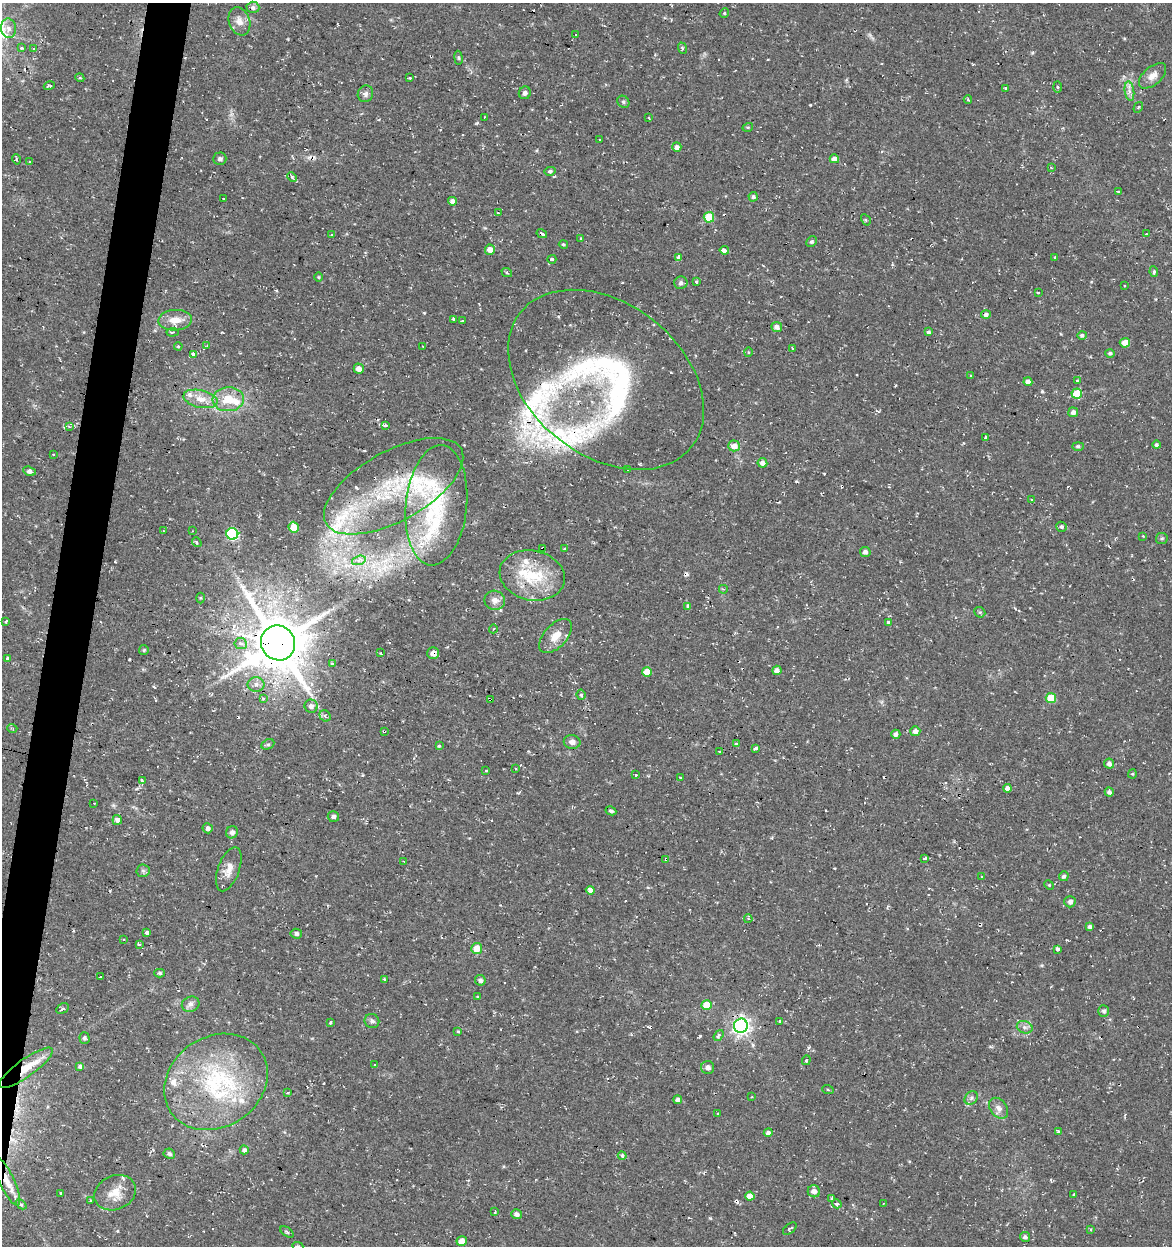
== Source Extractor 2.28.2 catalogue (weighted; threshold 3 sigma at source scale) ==
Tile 7 of 4 x 4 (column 3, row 2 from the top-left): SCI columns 2623-3792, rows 2491-3734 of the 5185 x 4991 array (HDU 1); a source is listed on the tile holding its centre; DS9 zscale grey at full resolution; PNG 1174 x 1248 px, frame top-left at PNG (2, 3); each listed source drawn as its Kron ellipse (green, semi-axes under 4 px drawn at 4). Shown black and unused: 3% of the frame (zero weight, under 2 of 3 exposures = <1% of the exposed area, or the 3 px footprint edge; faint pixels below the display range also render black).
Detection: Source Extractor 2.28.2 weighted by HDU 2 'WHT'; one run over the whole footprint, this tile lists its part. Background 0.0282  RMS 0.0038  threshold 0.0172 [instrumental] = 3 sigma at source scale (4.5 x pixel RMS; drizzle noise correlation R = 1.50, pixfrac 1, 0.0396/0.0396 arcsec/px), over >= 5 px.
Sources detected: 277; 1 too faint to see at this stretch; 1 inside a brighter object's white glare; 29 cosmic-ray / hot-pixel residue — neither listed nor drawn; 15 inside a brighter listed object's ellipse — not listed separately; the other 231 listed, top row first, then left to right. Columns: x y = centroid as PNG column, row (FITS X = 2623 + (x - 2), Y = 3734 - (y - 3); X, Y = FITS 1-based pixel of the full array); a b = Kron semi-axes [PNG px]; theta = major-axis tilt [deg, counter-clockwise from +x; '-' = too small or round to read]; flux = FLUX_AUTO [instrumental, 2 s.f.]
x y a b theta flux
253 7 6 5 - 1.4
724 13 5 4 - 0.49
239 21 14 10 -70 3.1
9 28 10 7 -84 2.3
575 35 3 3 - 1.8
22 48 3 3 - 0.83
682 48 6 3 -72 0.45
34 49 3 3 - 0.65
458 58 7 3 -81 0.49
1153 76 16 9 42 3
80 78 4 3 - 0.42
410 78 3 3 - 0.67
49 86 5 3 - 0.7
1057 87 6 4 -88 0.61
1006 89 3 3 - 1.4
1129 91 9 4 -82 1.6
525 93 6 6 - 1.2
365 94 8 7 - 1.3
968 99 4 3 - 0.53
623 102 6 5 - 0.75
1138 107 6 2 57 0.4
485 117 3 2 - 0.35
649 118 3 2 - 0.37
748 127 5 3 - 0.4
599 139 3 3 - 1.5
677 147 4 4 - 1.7
16 159 5 3 - 0.43
220 159 6 6 - 1
834 159 4 4 - 2.1
29 162 3 3 - 0.48
1051 167 3 3 - 0.29
550 171 5 4 - 0.74
292 177 5 4 - 0.56
1118 192 3 3 - 1.1
753 197 5 4 - 0.84
223 199 3 2 - 0.42
452 201 4 4 - 1.6
498 213 3 2 - 0.64
709 217 5 5 - 10
866 220 6 3 -58 0.49
332 234 3 3 - 1.3
542 234 5 3 - 2.6
1146 234 3 2 - 0.3
581 238 4 3 - 0.31
811 241 6 5 - 0.74
563 244 5 4 - 0.53
490 250 5 5 - 2.7
724 250 4 3 - 37
679 258 4 3 - 57
1055 258 4 3 - 0.44
552 259 4 4 - 0.93
1154 272 5 4 - 0.62
507 273 5 3 - 0.43
319 277 5 3 - 0.35
696 282 3 3 - 1.9
681 283 7 6 - 1.2
1124 285 3 3 - 0.84
1038 293 3 3 - 0.97
986 314 5 4 - 1.4
453 319 3 3 - 0.97
175 320 17 10 3 4.8
462 321 3 3 - 0.5
777 327 5 5 - 1.8
173 332 6 3 7 0.64
928 332 4 4 - 0.88
1082 335 5 4 - 0.9
1125 343 5 5 - 3.4
178 346 4 3 - 0.38
207 346 3 3 - 1.5
423 347 3 2 - 0.25
793 348 4 3 - 0.83
748 352 5 3 - 0.36
1110 353 5 4 - 0.81
194 354 4 3 - 3.7
359 369 5 5 - 2.4
971 376 3 2 - 1.4
606 380 109 76 -38 110
1077 381 3 3 - 1.4
1028 382 4 4 - 1.9
1077 394 5 5 - 9.5
200 399 17 8 -13 4.5
228 399 16 12 3 7.4
1073 412 5 5 - 1.5
385 425 3 3 - 1.6
69 427 3 3 - 0.74
985 437 4 3 - 0.51
1156 445 4 4 - 0.8
734 446 6 5 - 3
1078 446 5 4 - 0.67
53 454 3 2 - 0.48
762 463 5 5 - 2
628 469 2 2 - 0.35
29 471 6 4 -21 1.9
394 486 77 35 29 48
1031 499 4 3 - 0.55
436 505 60 30 84 36
294 527 6 5 - 7.1
1061 527 5 4 - 1
163 531 3 2 - 0.39
192 531 3 2 - 0.27
232 534 6 6 - 39
1143 536 2 2 - 0.28
1162 538 6 5 - 0.71
197 542 5 3 - 0.57
543 549 4 3 - 1.5
564 549 3 3 - 0.39
865 552 5 5 - 1.3
359 560 7 4 18 1
532 575 33 25 -12 20
723 589 4 3 - 0.44
200 598 5 3 - 0.37
495 600 10 9 - 2.8
688 606 4 3 - 1.4
980 612 6 5 - 0.51
6 622 3 3 - 1.9
888 622 4 3 - 0.52
493 629 4 3 - 0.26
556 636 21 11 47 5.4
278 643 18 17 - 2000
241 644 6 5 - 1.9
144 650 5 4 - 0.54
381 653 4 2 - 0.27
433 653 6 6 - 2.2
7 658 3 3 - 1.6
332 664 4 3 - 1.1
777 670 4 4 - 1.8
647 672 5 4 - 5.5
256 684 8 7 - 1.8
581 695 5 4 - 0.67
1051 698 5 5 - 9.7
263 699 3 3 - 1
490 699 3 2 - 0.55
311 706 7 6 - 1.8
325 716 6 5 - 0.9
12 728 5 3 - 0.38
384 731 3 3 - 0.52
915 731 5 5 - 2.3
896 734 4 4 - 1.4
572 742 8 7 - 2.2
268 744 7 4 26 0.75
736 744 3 3 - 1.3
439 746 4 4 - 0.39
756 748 4 3 - 2.2
720 751 3 3 - 1.1
1109 764 5 5 - 1.7
516 769 3 2 - 0.46
486 770 3 3 - 0.94
1132 774 4 4 - 0.38
636 775 3 3 - 0.64
680 778 3 2 - 0.46
142 780 4 2 - 0.5
1007 788 4 4 - 2.2
1109 792 4 4 - 1.2
94 803 2 2 - 0.25
611 811 5 4 - 0.82
333 817 6 5 - 1
117 820 5 4 - 1.7
208 828 5 5 - 1.2
232 832 6 5 - 1.5
666 859 3 3 - 0.5
924 859 3 3 - 1.7
403 861 2 2 - 0.31
229 869 23 10 70 4.2
143 871 6 6 - 0.91
1064 876 5 5 - 1.1
982 877 3 2 - 0.29
1049 885 5 4 - 0.42
590 890 4 4 - 2
1070 902 5 5 - 1.2
748 919 4 3 - 0.66
1090 927 4 3 - 1.5
147 932 3 3 - 9.8
296 934 6 5 - 1.1
123 940 3 3 - 0.39
140 944 3 3 - 1.2
477 948 5 5 - 5.2
1057 949 3 3 - 2.2
159 973 5 4 - 0.81
100 977 2 2 - 0.35
385 979 3 3 - 0.75
480 980 5 5 - 1.2
478 996 4 2 - 0.32
191 1004 9 7 23 1.6
707 1005 5 5 - 6.8
63 1008 6 5 - 0.74
1104 1011 6 5 - 0.98
372 1021 7 7 - 1.1
331 1022 3 3 - 1.2
779 1022 4 3 - 0.5
741 1026 7 7 - 150
1025 1027 8 6 -20 1.2
458 1031 4 3 - 0.37
719 1035 6 4 54 0.97
84 1038 5 5 - 0.96
806 1060 5 3 - 0.48
375 1065 3 3 - 1.1
80 1066 4 4 - 0.96
26 1068 32 9 36 9
708 1068 6 6 - 1.6
216 1082 54 45 34 52
828 1090 6 3 -20 0.37
287 1093 4 3 - 0.63
752 1097 3 2 - 0.29
971 1098 7 6 - 1
678 1100 4 4 - 1.7
999 1108 11 8 -52 2.2
718 1114 3 2 - 0.63
1058 1131 3 3 - 0.65
768 1133 4 4 - 1.7
244 1150 4 4 - 1.3
169 1154 6 5 - 1.1
622 1156 4 4 - 1.6
7 1181 26 7 -65 5.3
814 1191 6 6 - 2.2
61 1193 3 3 - 1.6
115 1193 21 17 23 6.6
1074 1195 3 2 - 0.38
750 1196 4 4 - 3.7
832 1199 3 3 - 0.58
91 1200 4 3 - 0.39
884 1203 2 2 - 0.27
21 1204 6 4 -43 0.63
837 1204 5 4 - 1.5
495 1212 4 3 - 0.99
516 1214 5 5 - 1.5
790 1229 8 4 39 0.77
1090 1229 3 3 - 0.55
287 1232 8 4 -35 0.55
1025 1237 5 5 - 1
462 1241 5 4 - 3.4
298 1246 5 4 - 0.49
Overlapping masked pixels (flux is a lower limit): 13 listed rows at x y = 542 234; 606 380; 436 505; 543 549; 532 575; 278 643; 490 699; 384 731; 666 859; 741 1026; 26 1068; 216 1082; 7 1181
Isophote crosses this tile's border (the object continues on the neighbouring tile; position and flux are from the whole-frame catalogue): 1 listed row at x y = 298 1246
Unlisted compact peaks at least as high as the median listed source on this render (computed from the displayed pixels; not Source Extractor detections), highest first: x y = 700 1036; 1042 391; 810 105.